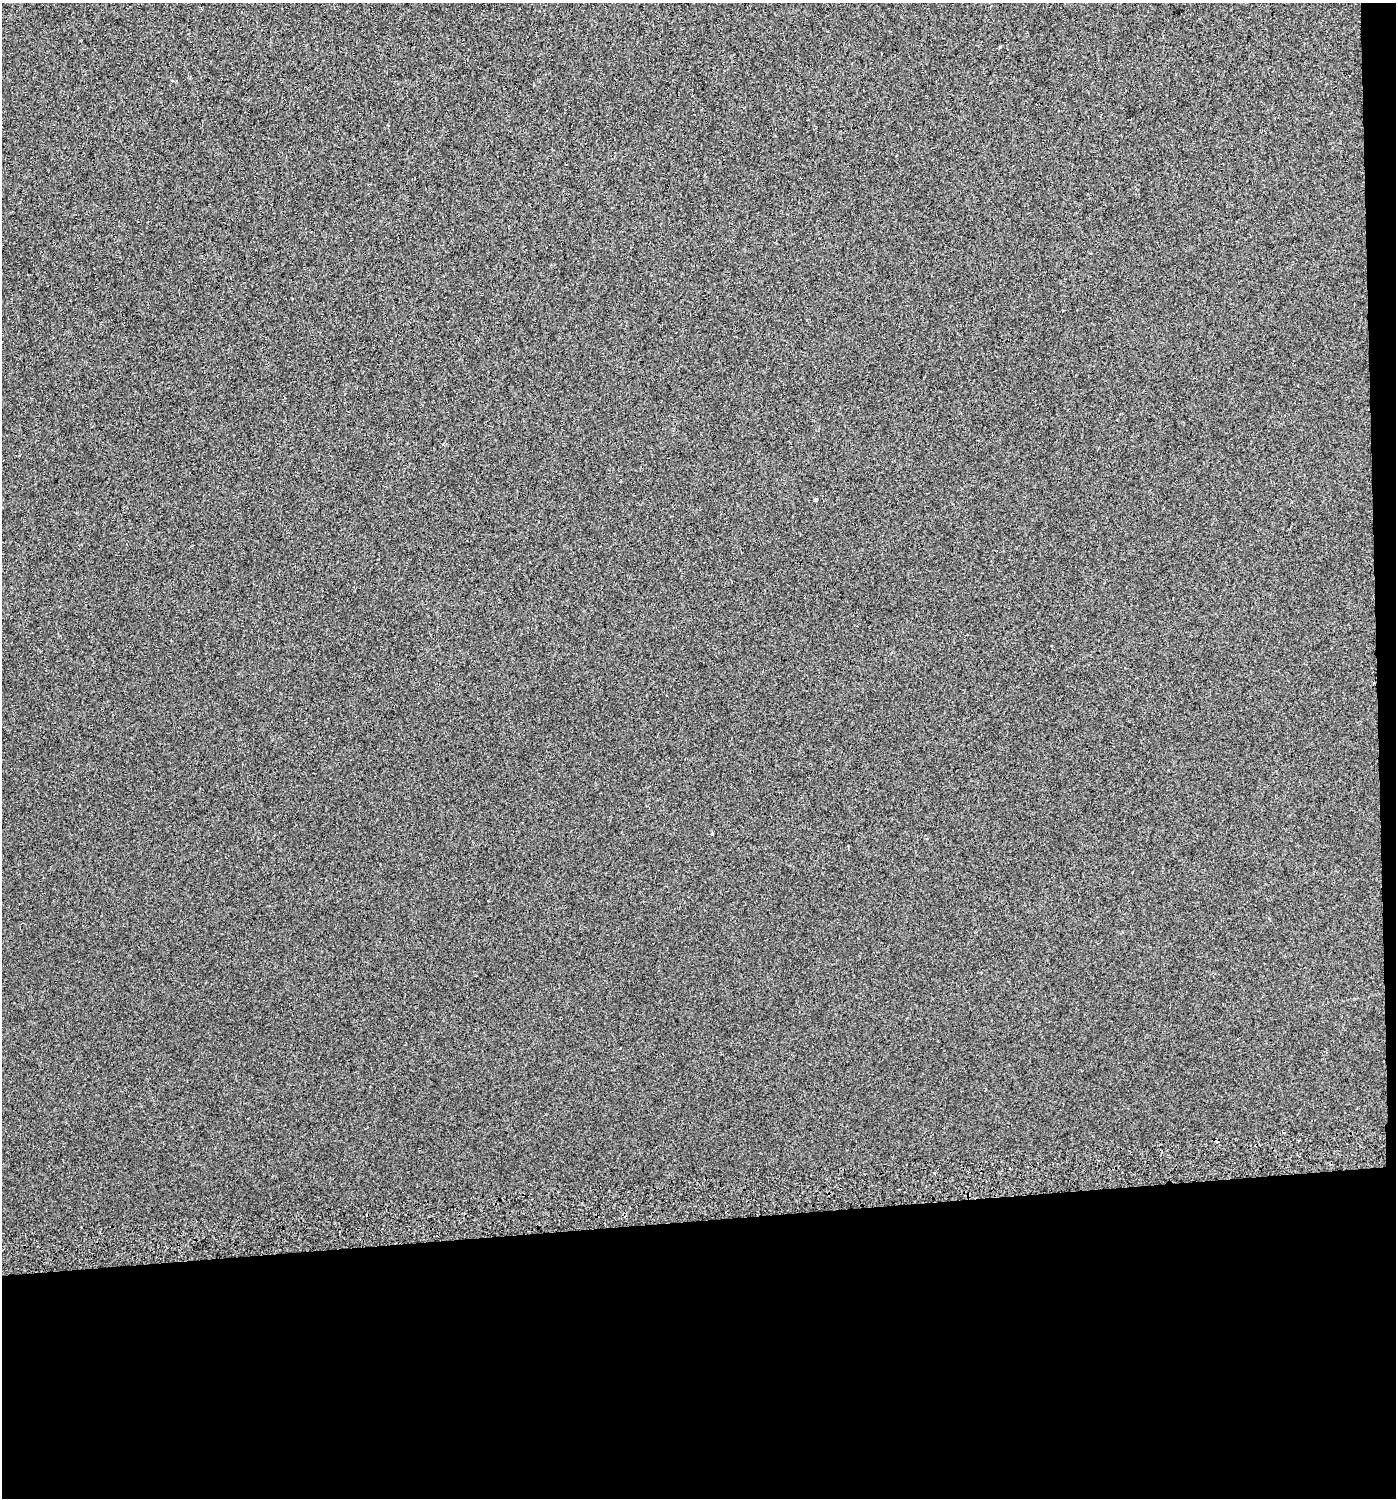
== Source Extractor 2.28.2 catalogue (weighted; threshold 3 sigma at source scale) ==
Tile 9 of 3 x 3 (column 3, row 3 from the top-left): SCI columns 2834-4227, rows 41-1536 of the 4231 x 4570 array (HDU 1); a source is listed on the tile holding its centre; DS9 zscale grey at full resolution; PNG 1398 x 1500 px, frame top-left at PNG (2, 3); no overlay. Shown black and unused: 20% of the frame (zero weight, under 2 of 3 exposures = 2% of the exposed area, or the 3 px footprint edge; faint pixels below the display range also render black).
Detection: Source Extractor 2.28.2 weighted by HDU 2 'WHT'; one run over the whole footprint, this tile lists its part. Background 0.0025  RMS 0.0072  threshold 0.0325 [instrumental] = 3 sigma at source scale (4.5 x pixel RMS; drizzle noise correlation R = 1.50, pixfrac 1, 0.0396/0.0396 arcsec/px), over >= 5 px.
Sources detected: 6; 2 cosmic-ray / hot-pixel residue — not listed; the other 4 listed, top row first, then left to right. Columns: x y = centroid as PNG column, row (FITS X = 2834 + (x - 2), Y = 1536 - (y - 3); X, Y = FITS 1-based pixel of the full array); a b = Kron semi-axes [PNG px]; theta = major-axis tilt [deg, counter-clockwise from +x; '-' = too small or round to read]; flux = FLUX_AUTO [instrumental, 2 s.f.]
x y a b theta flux
1298 385 3 2 - 0.91
815 500 3 3 - 3.8
712 834 3 3 - 0.84
935 1172 3 2 - 0.92